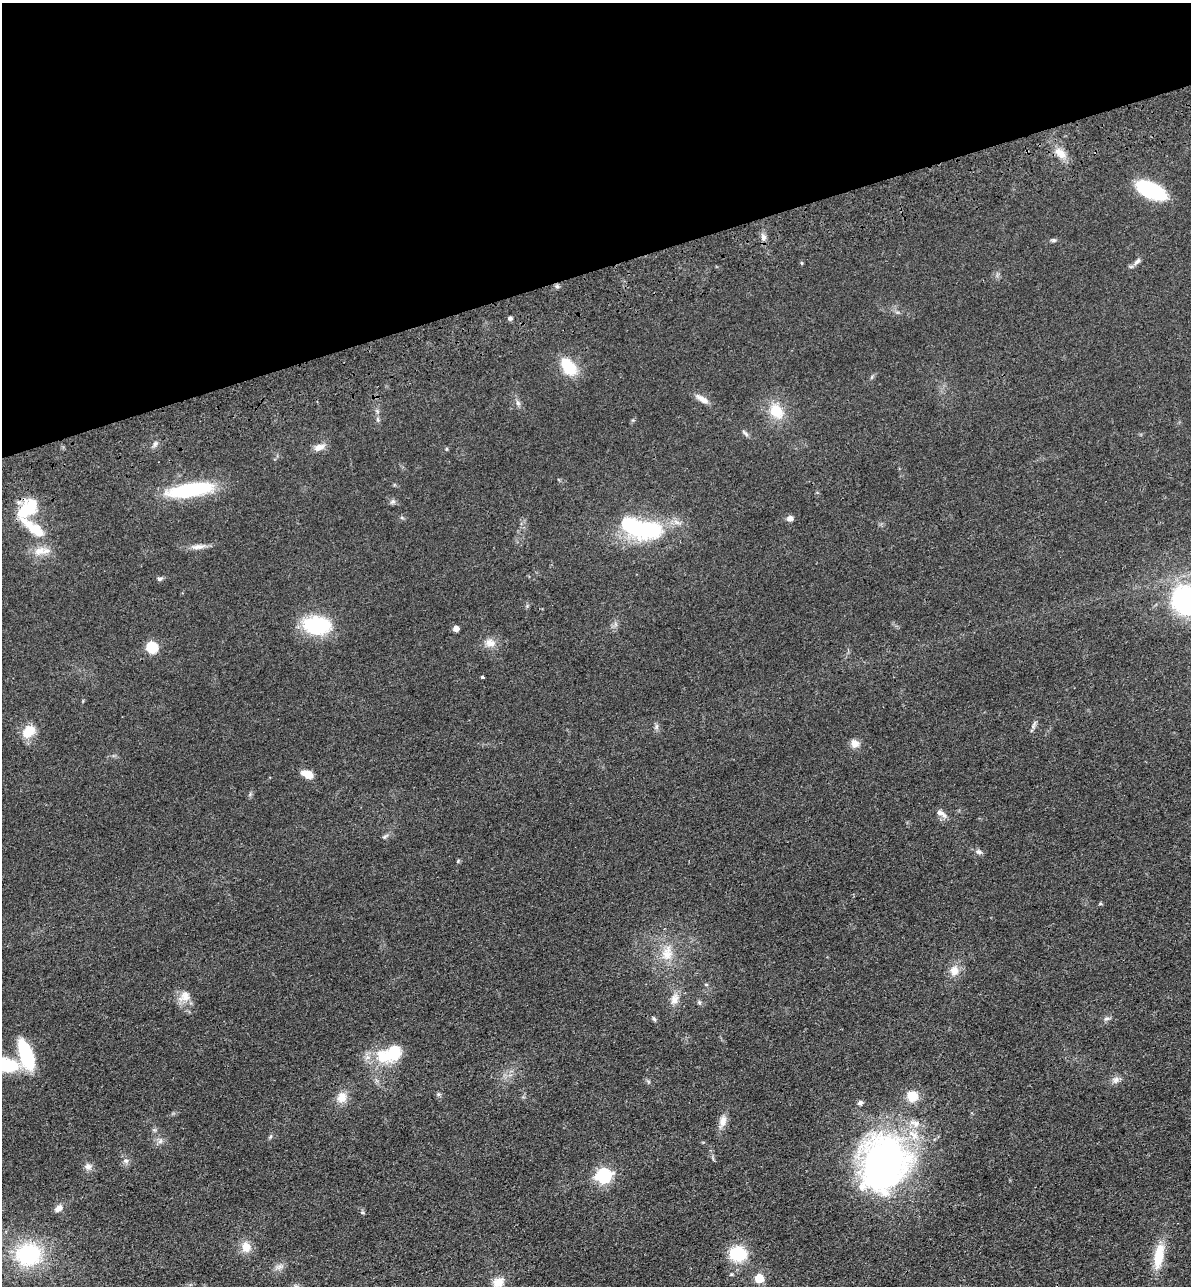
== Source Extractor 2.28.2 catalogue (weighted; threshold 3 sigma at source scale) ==
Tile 3 of 4 x 4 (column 3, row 1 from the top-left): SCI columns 2675-3863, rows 3968-5251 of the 5229 x 5365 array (HDU 1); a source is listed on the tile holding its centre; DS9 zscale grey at full resolution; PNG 1193 x 1288 px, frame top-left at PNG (2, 3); no overlay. Shown black and unused: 21% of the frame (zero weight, under 3 of 4 exposures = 6% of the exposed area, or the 3 px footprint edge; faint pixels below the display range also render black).
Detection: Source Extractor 2.28.2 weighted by HDU 2 'WHT'; one run over the whole footprint, this tile lists its part. Background 0.0462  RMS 0.0058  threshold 0.0259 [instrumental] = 3 sigma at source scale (4.5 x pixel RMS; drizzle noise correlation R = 1.50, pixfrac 1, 0.05/0.05 arcsec/px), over >= 5 px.
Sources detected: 70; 1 inside a brighter object's white glare — not listed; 2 inside a brighter listed object's ellipse — not listed separately; the other 67 listed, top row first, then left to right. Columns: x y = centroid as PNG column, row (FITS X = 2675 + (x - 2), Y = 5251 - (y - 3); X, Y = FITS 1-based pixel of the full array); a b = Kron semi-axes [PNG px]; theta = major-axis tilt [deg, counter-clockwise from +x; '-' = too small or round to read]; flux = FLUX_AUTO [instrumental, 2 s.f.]
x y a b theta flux
1060 153 17 9 -36 6.2
1151 190 27 13 -24 43
763 237 10 7 -73 2.4
1054 240 7 5 0 1
1137 261 11 5 47 1.9
557 286 6 4 72 0.95
510 318 5 4 - 1.4
568 366 21 13 -55 17
702 399 20 7 -33 4
518 403 7 5 -47 1.4
377 411 7 4 -72 1
776 411 21 15 -47 14
745 433 12 4 -42 1.3
155 444 8 6 56 1.6
319 447 16 8 21 4
190 490 44 12 9 50
392 502 8 4 1 1.3
27 509 25 15 44 22
790 518 8 6 -2 2.4
34 529 42 13 -39 18
646 530 37 23 -4 46
198 547 19 7 6 3.8
39 551 20 11 18 7.2
159 579 8 5 17 1.2
1185 601 25 20 -56 87
317 625 28 18 -4 37
456 628 5 4 - 3.9
490 643 13 10 -9 4.7
152 647 8 7 - 21
482 677 3 3 - 0.74
656 726 9 4 81 1.3
28 731 16 12 41 10
855 743 12 10 -30 3.7
308 774 14 7 -22 6.3
941 813 15 7 -31 3.2
385 837 11 4 33 1.3
979 852 8 6 -23 1.6
1100 904 5 3 - 0.61
667 954 21 13 71 10
954 971 13 11 -85 5.8
706 984 5 3 - 0.59
185 996 17 13 32 6.1
674 999 14 11 80 4.8
699 1002 6 5 - 0.96
1106 1018 8 4 1 1.2
654 1019 7 4 -45 0.9
26 1054 28 11 -71 42
388 1055 35 17 7 23
1116 1080 10 8 59 2.5
438 1094 6 5 - 0.91
912 1096 10 9 - 12
342 1097 14 12 74 6.1
860 1103 7 5 20 1.6
723 1121 15 9 79 4.5
160 1141 8 6 46 1.7
126 1161 6 6 - 1.4
884 1163 67 55 70 180
88 1166 10 8 -33 2.5
603 1175 7 6 - 120
58 1208 10 7 43 3.1
246 1247 14 11 -79 5.8
28 1254 23 20 9 51
738 1254 13 11 -8 30
1159 1256 31 11 80 15
731 1274 5 4 - 0.67
759 1278 5 5 - 20
498 1282 13 12 - 6.6
Overlapping masked pixels (flux is a lower limit): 1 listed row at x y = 27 509
Isophote crosses this tile's border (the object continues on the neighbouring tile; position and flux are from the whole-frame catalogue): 2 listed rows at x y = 1185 601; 498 1282
Unlisted compact peaks at least as high as the median listed source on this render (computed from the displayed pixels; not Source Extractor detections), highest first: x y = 458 861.